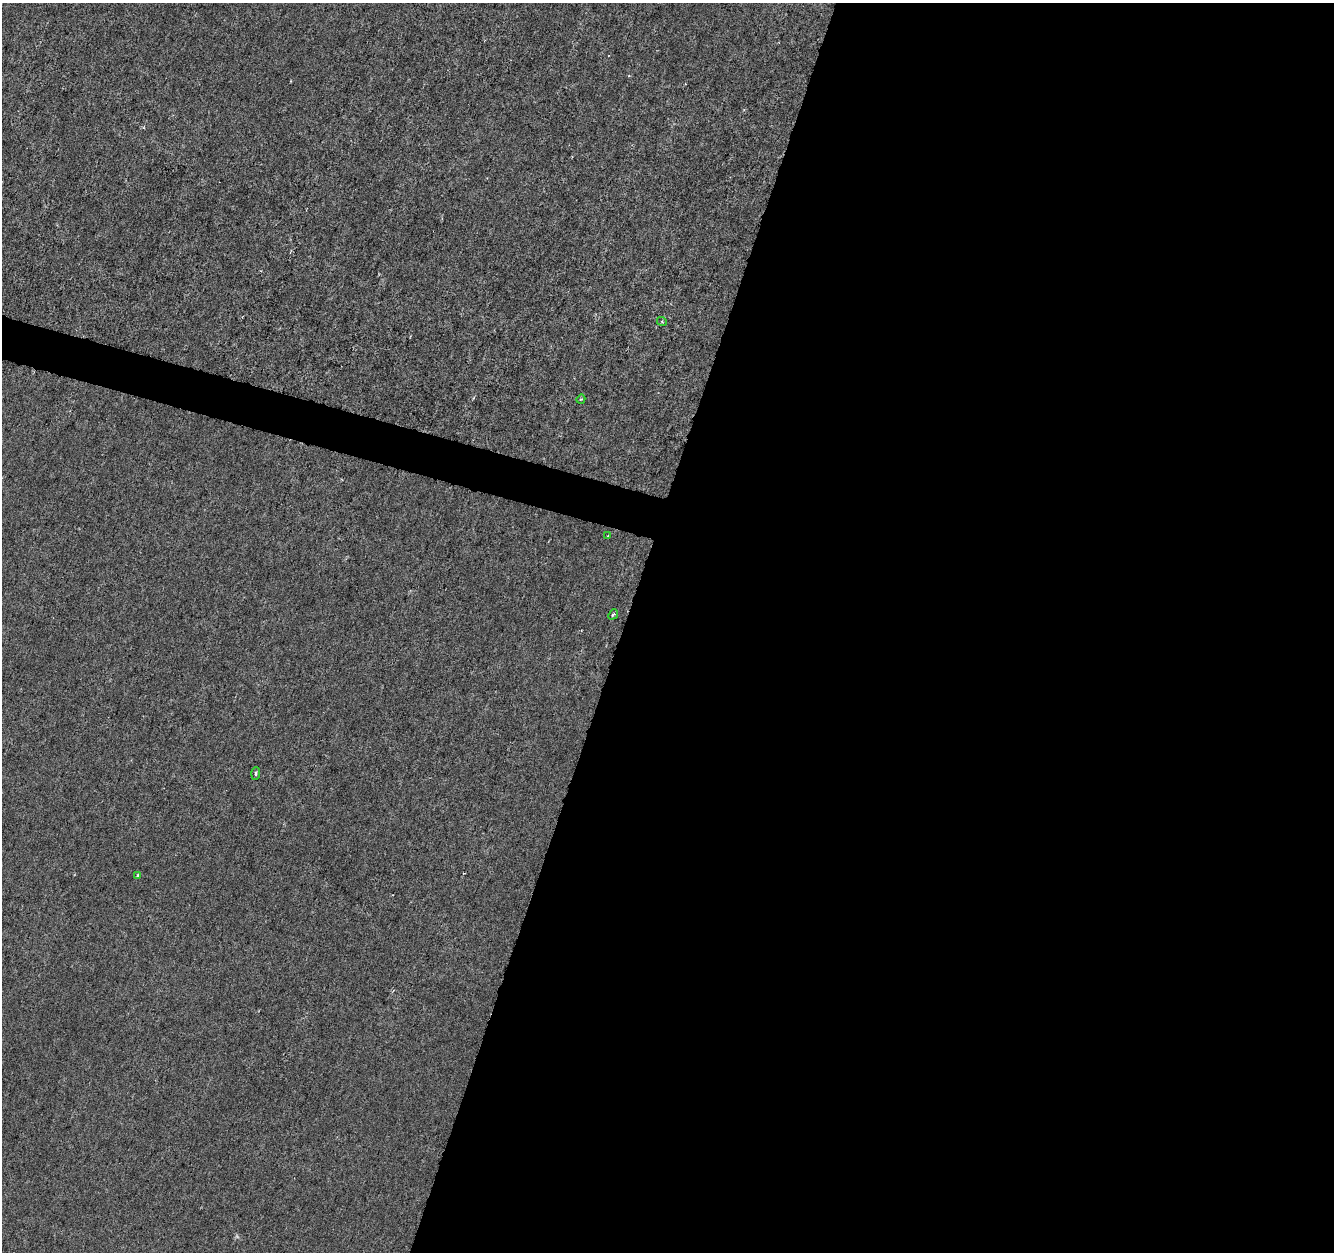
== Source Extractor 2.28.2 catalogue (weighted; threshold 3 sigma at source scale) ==
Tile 12 of 4 x 4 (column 4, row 3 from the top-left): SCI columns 3998-5329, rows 1468-2717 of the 5338 x 5500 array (HDU 1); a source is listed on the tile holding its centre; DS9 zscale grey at full resolution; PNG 1336 x 1254 px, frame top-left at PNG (2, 3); each listed source drawn as its Kron ellipse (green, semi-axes under 4 px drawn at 4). Shown black and unused: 55% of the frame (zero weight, under 3 of 6 exposures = <1% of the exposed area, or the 3 px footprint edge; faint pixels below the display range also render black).
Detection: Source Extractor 2.28.2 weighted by HDU 2 'WHT'; one run over the whole footprint, this tile lists its part. Background -2.84e-04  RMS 0.0012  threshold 0.0051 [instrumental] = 3 sigma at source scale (4.09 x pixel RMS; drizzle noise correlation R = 1.36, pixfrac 0.8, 0.0396/0.0396 arcsec/px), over >= 5 px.
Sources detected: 7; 1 cosmic-ray / hot-pixel residue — neither listed nor drawn; the other 6 listed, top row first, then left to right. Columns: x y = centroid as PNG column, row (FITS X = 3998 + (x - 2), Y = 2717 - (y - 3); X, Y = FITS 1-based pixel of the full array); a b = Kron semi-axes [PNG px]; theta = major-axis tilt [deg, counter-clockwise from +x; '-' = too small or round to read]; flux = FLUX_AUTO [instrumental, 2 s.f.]
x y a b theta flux
662 322 5 3 - 0.1
581 399 5 3 - 0.12
608 536 3 3 - 0.14
613 614 5 4 - 0.23
256 773 6 4 85 0.19
138 875 4 3 - 0.18